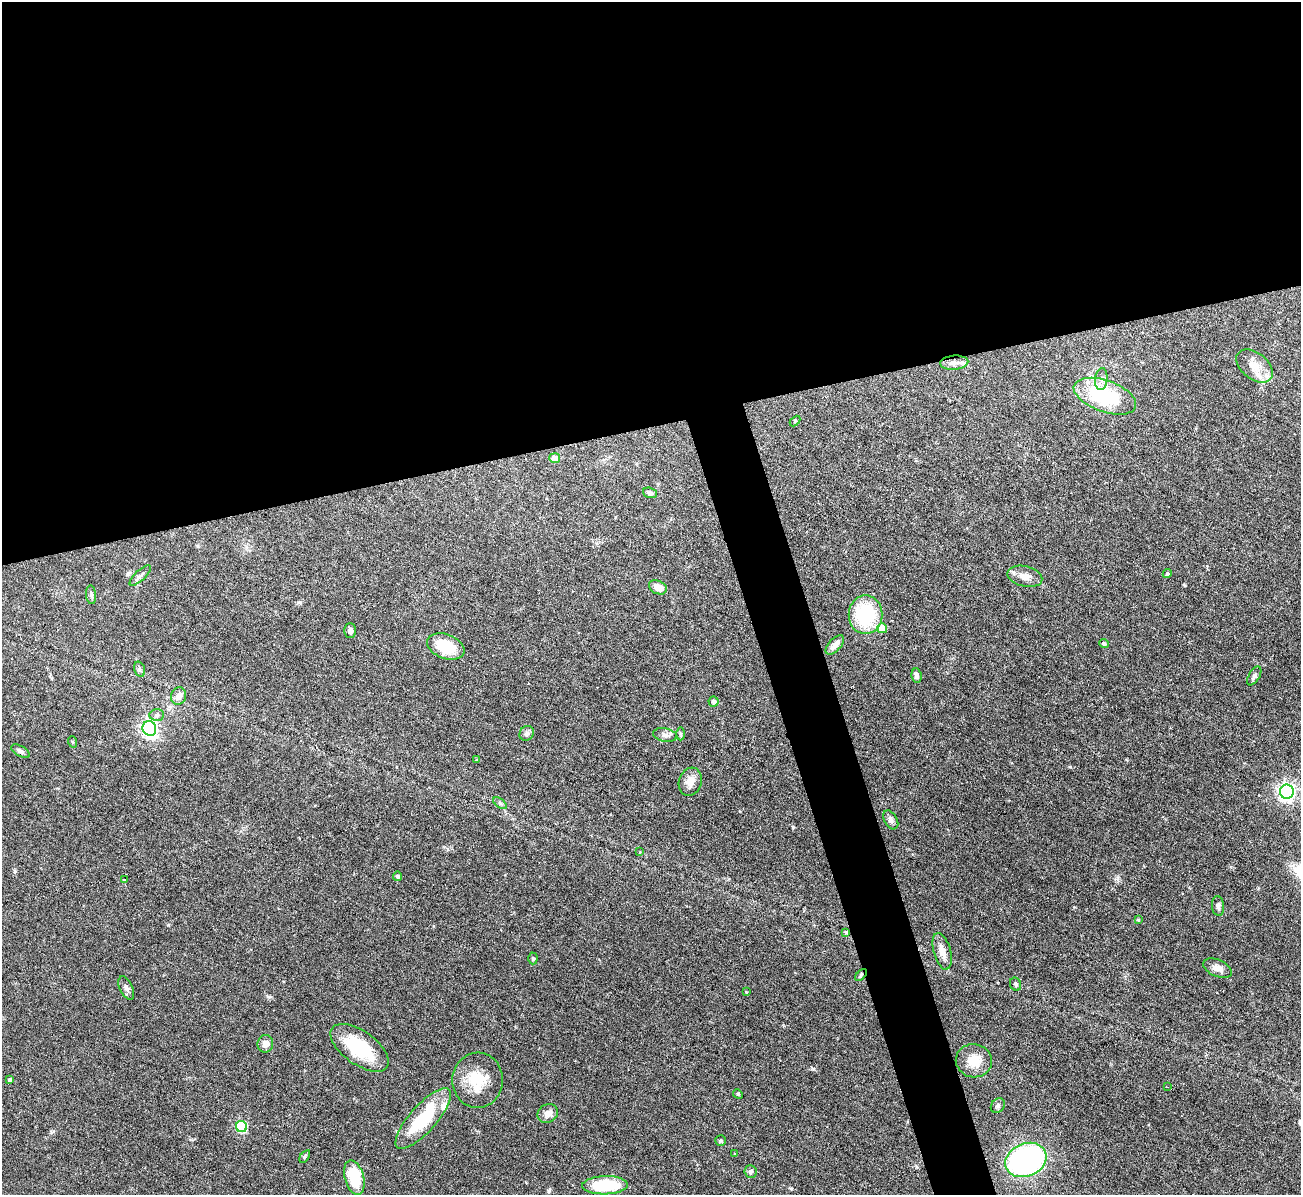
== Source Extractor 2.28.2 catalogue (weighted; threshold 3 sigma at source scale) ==
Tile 2 of 4 x 4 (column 2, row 1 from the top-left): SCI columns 1300-2598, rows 3725-4917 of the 5198 x 5182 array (HDU 1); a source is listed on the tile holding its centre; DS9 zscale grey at full resolution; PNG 1303 x 1197 px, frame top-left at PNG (2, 2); each listed source drawn as its Kron ellipse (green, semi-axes under 4 px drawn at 4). Shown black and unused: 39% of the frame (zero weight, under 3 of 6 exposures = <1% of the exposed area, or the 3 px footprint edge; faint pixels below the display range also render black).
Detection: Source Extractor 2.28.2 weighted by HDU 2 'WHT'; one run over the whole footprint, this tile lists its part. Background 0.0886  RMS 0.0033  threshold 0.0136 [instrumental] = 3 sigma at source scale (4.09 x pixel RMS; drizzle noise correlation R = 1.36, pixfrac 0.8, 0.05/0.05 arcsec/px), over >= 5 px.
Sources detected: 69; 3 inside a brighter listed object's ellipse — not listed separately; the other 66 listed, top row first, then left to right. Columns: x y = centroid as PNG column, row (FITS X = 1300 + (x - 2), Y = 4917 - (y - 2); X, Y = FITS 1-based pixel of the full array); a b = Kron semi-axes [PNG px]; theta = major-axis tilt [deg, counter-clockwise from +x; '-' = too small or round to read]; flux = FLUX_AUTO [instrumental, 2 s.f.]
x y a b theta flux
954 363 14 7 4 2.1
1254 366 21 13 -38 4.7
1101 379 11 6 85 1.3
1105 396 33 15 -20 24
795 421 6 4 45 0.34
555 458 5 5 - 2.9
650 493 7 5 -19 0.75
1167 574 5 4 - 0.48
140 576 14 5 43 1
1025 576 18 10 -13 3
658 587 9 6 -24 2.6
91 595 9 5 -84 0.79
866 615 19 17 90 20
882 628 5 5 - 6.3
350 631 7 6 - 1
1104 644 5 4 - 0.66
835 645 12 6 46 2.1
446 646 19 12 -21 11
139 669 8 5 -72 0.67
917 676 7 5 -84 1
1254 676 10 5 60 0.93
179 696 9 7 67 2.3
713 701 5 5 - 0.86
157 715 7 6 - 0.84
149 728 7 7 - 100
527 733 8 6 47 0.88
680 734 6 4 -90 0.5
665 735 12 6 -10 1.3
73 742 6 3 -70 0.26
20 751 10 5 -29 0.85
476 760 3 3 - 0.22
690 782 14 11 72 2.7
1287 792 7 7 - 120
500 803 8 4 -37 0.53
891 820 10 6 -60 0.98
640 852 3 3 - 0.19
398 876 4 4 - 0.6
124 880 3 2 - 0.3
1218 906 10 6 -85 1
1138 920 4 4 - 0.29
846 932 4 4 - 0.49
942 951 19 8 -75 2.8
533 958 6 4 89 0.49
1217 968 15 8 -24 2.3
861 975 7 4 46 0.53
1016 984 7 5 -66 0.61
126 988 12 6 -65 1.2
746 992 3 3 - 0.32
265 1044 9 8 - 2
360 1048 33 16 -36 16
974 1061 18 16 -9 5.8
10 1079 4 4 - 0.44
478 1080 27 25 87 9.8
1167 1087 3 2 - 0.35
738 1094 5 4 - 0.34
998 1106 8 6 53 0.71
548 1113 10 9 - 2.2
423 1119 39 13 48 18
241 1127 5 5 - 23
721 1140 5 5 - 0.48
735 1154 3 3 - 0.26
305 1156 7 3 56 0.41
1026 1160 21 16 23 69
751 1171 6 6 - 0.81
354 1178 18 9 -74 12
605 1185 23 9 2 14
Overlapping masked pixels (flux is a lower limit): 1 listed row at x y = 861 975
Unlisted compact peaks at least as high as the median listed source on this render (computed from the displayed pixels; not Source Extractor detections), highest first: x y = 813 1069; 168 925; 1118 878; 269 997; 15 871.